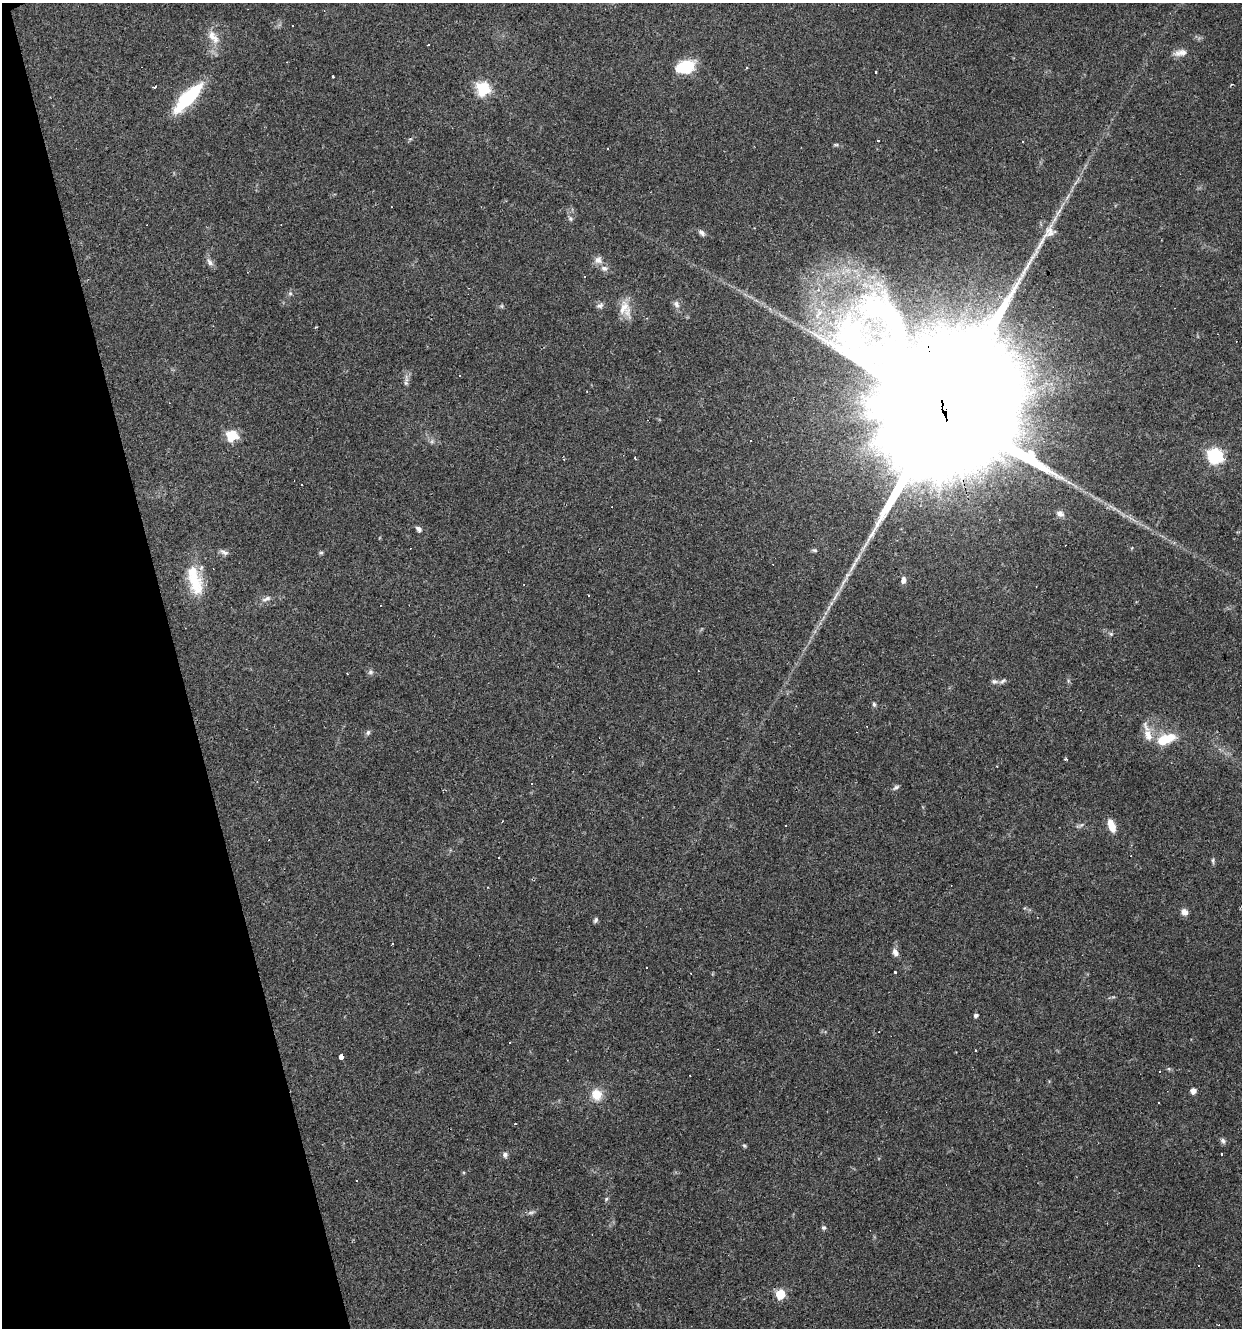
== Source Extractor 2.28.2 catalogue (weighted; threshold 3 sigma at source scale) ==
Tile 5 of 4 x 4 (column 1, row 2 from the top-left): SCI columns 107-1346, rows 2653-3978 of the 5119 x 5304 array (HDU 1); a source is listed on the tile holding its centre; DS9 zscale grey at full resolution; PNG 1244 x 1330 px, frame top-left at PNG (2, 3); no overlay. Shown black and unused: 14% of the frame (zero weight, under 3 of 4 exposures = <1% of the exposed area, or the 3 px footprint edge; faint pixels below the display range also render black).
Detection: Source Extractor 2.28.2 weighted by HDU 2 'WHT'; one run over the whole footprint, this tile lists its part. Background 0.101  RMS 0.0052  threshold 0.0234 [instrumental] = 3 sigma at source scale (4.5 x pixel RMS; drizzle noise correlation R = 1.50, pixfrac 1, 0.0396/0.0396 arcsec/px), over >= 5 px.
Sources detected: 96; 18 cosmic-ray / hot-pixel residue — not listed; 1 inside a brighter listed object's ellipse — not listed separately; the other 77 listed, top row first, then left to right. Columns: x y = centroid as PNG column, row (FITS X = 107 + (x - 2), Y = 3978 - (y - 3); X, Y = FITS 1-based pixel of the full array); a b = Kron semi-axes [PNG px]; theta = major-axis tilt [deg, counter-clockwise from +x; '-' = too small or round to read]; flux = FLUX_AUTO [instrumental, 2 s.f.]
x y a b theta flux
213 37 22 10 -53 6.2
1181 53 17 9 8 3.8
685 67 18 11 17 22
747 68 3 3 - 0.95
875 72 3 3 - 1
332 76 3 3 - 1.5
155 87 4 2 - 0.96
483 89 7 6 - 69
188 98 40 12 46 32
878 140 3 3 - 2.1
836 145 8 4 8 0.75
1068 197 10 3 69 1.3
571 219 6 5 - 0.99
702 233 10 5 -42 1.8
1048 233 30 16 49 9.3
598 260 10 10 - 2.9
210 262 12 7 -52 2.3
1027 266 38 5 59 8.1
604 268 10 7 -19 2.2
290 293 6 4 0 0.82
676 304 10 7 -68 2.1
600 305 10 7 31 1.6
625 309 24 14 -68 7.6
646 318 4 4 - 0.5
316 327 3 2 - 0.79
406 383 9 4 82 1.3
945 413 82 31 -76 53000
232 436 6 6 - 40
432 441 7 4 72 0.95
1215 456 6 6 - 110
301 484 3 2 - 0.48
1060 514 10 8 -28 2.6
419 529 7 5 -42 1.7
814 550 7 4 -4 0.89
224 552 13 5 -28 1.6
321 553 5 5 - 0.77
853 566 20 5 62 3.7
194 580 36 16 -70 19
903 580 9 6 83 2.3
589 596 3 3 - 2.8
266 599 14 6 24 2.3
1111 634 6 4 -44 0.79
370 672 7 6 - 1.2
994 681 8 6 -9 1.3
1003 681 11 5 30 1.4
874 704 6 5 - 0.92
368 732 8 5 73 1.1
1148 735 18 10 -69 6.3
1165 739 22 10 20 16
1066 759 3 3 - 1.2
532 784 3 2 - 0.37
896 787 9 5 29 1.1
1081 825 7 4 44 1
1111 826 16 8 -69 6.1
499 857 3 3 - 0.75
1213 861 10 3 -82 0.89
1184 912 9 7 -49 2.7
595 920 7 4 61 1
392 944 3 2 - 0.32
895 952 11 7 -63 2.5
895 972 3 3 - 1.4
976 1016 4 4 - 1.4
976 1050 3 2 - 0.48
342 1056 4 3 - 140
1193 1091 5 5 - 3.2
596 1094 12 11 - 9
1158 1102 2 2 - 0.4
515 1124 3 2 - 0.39
1223 1141 8 6 -53 1.4
744 1146 6 4 -66 0.71
1222 1154 3 3 - 0.79
505 1155 7 7 - 1.6
357 1180 3 2 - 0.41
606 1199 5 4 - 0.68
531 1212 10 4 11 1.3
824 1228 6 5 - 0.97
780 1294 6 5 - 26
Overlapping masked pixels (flux is a lower limit): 1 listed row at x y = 945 413